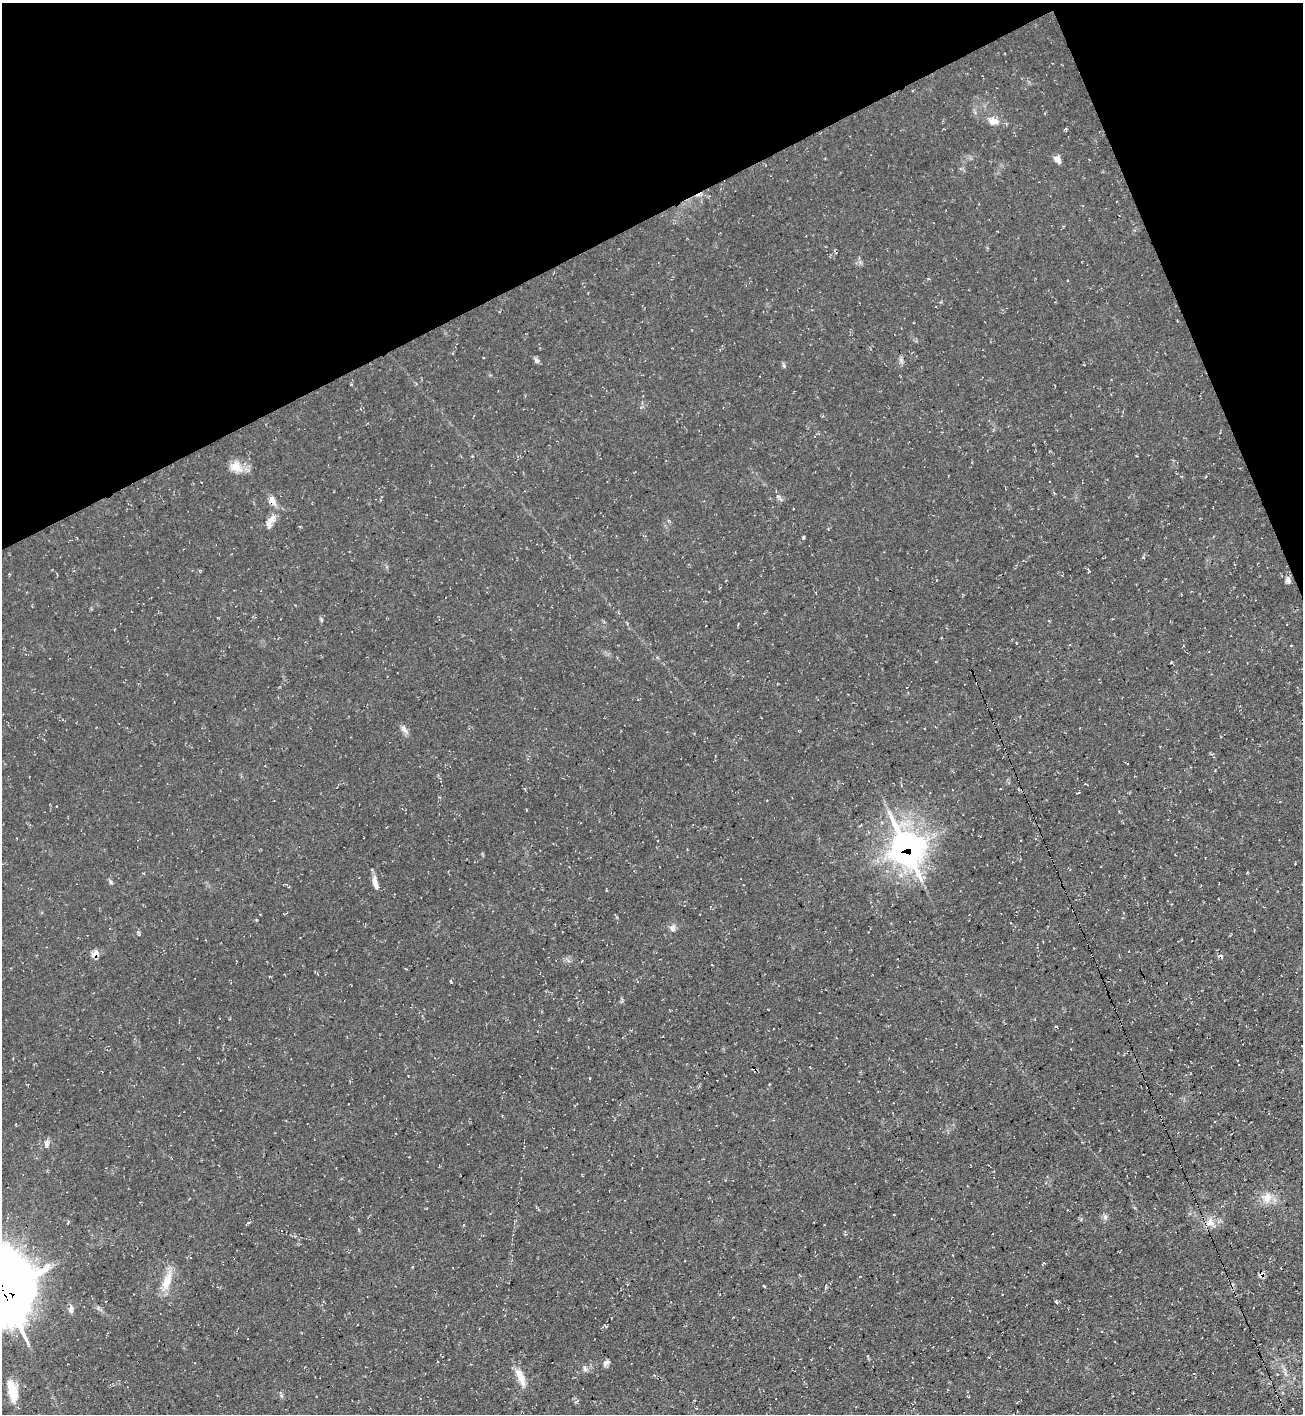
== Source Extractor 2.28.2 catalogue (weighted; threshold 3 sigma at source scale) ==
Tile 3 of 4 x 4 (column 3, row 1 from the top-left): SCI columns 2753-4053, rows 4239-5650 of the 5638 x 5651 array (HDU 1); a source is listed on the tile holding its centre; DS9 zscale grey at full resolution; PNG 1305 x 1416 px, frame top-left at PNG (2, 3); no overlay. Shown black and unused: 20% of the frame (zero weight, under 3 of 4 exposures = <1% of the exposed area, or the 3 px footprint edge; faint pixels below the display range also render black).
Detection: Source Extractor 2.28.2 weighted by HDU 2 'WHT'; one run over the whole footprint, this tile lists its part. Background 0.0295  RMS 0.0058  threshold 0.0259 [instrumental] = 3 sigma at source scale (4.5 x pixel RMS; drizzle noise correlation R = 1.50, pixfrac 1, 0.05/0.05 arcsec/px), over >= 5 px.
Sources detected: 39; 4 cosmic-ray / hot-pixel residue — not listed; the other 35 listed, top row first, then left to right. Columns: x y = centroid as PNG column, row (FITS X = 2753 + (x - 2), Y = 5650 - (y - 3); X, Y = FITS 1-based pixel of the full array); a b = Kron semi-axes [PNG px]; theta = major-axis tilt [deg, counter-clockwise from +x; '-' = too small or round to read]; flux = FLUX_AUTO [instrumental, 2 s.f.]
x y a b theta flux
993 121 16 11 -11 5.2
1065 129 5 3 - 0.63
1057 159 10 7 -42 2.9
536 360 8 6 -13 1.3
901 360 7 4 -72 1.4
236 467 17 14 -40 7
272 500 13 8 -59 3.9
271 520 22 8 60 5.6
669 521 6 3 -19 0.64
804 537 5 3 - 0.73
1288 580 10 8 -76 2.2
404 729 12 6 -56 2.7
906 848 16 12 -61 470
110 882 8 4 -81 0.99
375 882 17 6 -78 4.1
673 928 10 7 -89 2.4
95 954 9 7 32 3.9
590 1078 4 2 - 0.43
46 1143 8 6 -81 1.9
1267 1198 16 14 88 7
1105 1217 6 6 - 1.5
248 1222 6 3 8 0.79
1210 1222 13 11 -83 5.2
1044 1263 4 3 - 0.51
1262 1275 8 5 49 2.3
167 1281 28 10 72 9.8
764 1286 4 2 - 0.44
2 1289 27 22 -76 2800
1056 1302 5 4 - 0.75
71 1309 11 6 -89 2.3
606 1363 11 6 37 1.8
585 1369 9 6 -48 1.7
520 1377 25 8 -67 7.4
12 1391 29 11 -76 12
968 1396 4 3 - 0.44
Overlapping masked pixels (flux is a lower limit): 5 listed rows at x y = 272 500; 906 848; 95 954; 1262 1275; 2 1289
Isophote crosses this tile's border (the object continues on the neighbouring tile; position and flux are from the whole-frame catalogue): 1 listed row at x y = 2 1289